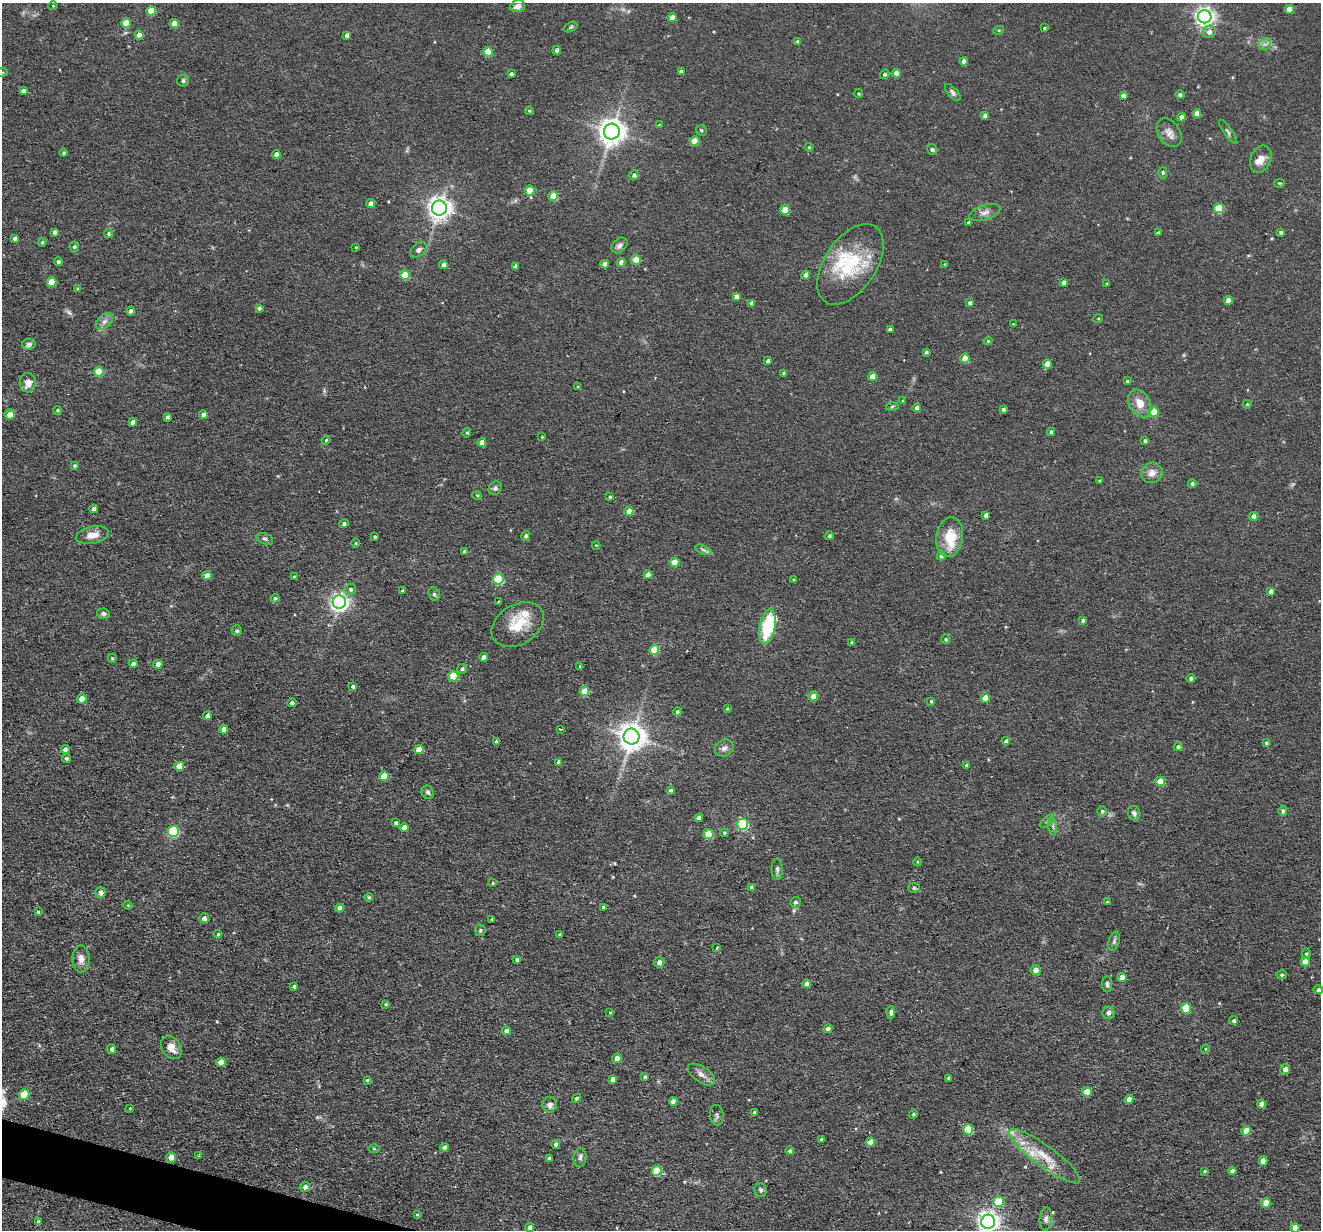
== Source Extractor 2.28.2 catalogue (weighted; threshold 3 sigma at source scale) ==
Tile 7 of 4 x 4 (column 3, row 2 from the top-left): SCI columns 2640-3958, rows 2584-3811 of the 5278 x 5295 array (HDU 1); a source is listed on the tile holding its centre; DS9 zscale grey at full resolution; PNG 1323 x 1232 px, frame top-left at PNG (2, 3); each listed source drawn as its Kron ellipse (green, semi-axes under 4 px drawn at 4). Shown black and unused: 1% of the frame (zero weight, under 2 of 3 exposures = <1% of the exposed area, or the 3 px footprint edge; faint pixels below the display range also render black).
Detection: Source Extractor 2.28.2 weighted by HDU 2 'WHT'; one run over the whole footprint, this tile lists its part. Background 0.0571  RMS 0.0069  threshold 0.031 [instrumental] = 3 sigma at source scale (4.5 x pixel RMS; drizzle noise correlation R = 1.50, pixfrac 1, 0.05/0.05 arcsec/px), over >= 5 px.
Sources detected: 311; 2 too faint to see at this stretch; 1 cosmic-ray / hot-pixel residue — neither listed nor drawn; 7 inside a brighter listed object's ellipse — not listed separately; the other 301 listed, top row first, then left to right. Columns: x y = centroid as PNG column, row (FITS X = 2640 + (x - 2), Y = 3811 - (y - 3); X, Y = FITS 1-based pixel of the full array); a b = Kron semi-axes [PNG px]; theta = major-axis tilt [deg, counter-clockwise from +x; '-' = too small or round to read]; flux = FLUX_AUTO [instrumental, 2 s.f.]
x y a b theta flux
53 6 5 3 - 0.51
518 6 8 5 16 4.2
1289 9 4 4 - 6.5
151 11 5 4 - 15
1205 17 7 6 - 340
672 18 4 4 - 6.2
126 23 5 4 - 14
174 24 4 4 - 8.8
571 27 7 4 28 1.1
1044 28 4 2 - 0.6
999 30 5 3 - 0.72
1209 32 6 6 - 3.6
139 35 4 4 - 5.8
347 35 4 4 - 2.6
797 42 4 4 - 1.9
1265 44 7 5 38 1.9
557 50 4 4 - 3
488 52 5 5 - 16
964 61 4 4 - 2.8
681 71 4 3 - 2
2 72 6 4 18 0.9
896 73 4 4 - 5
511 74 4 3 - 1.9
885 74 5 4 - 1.2
183 81 6 5 - 1.7
23 91 4 4 - 2.2
953 92 10 5 -49 2.2
859 94 4 4 - 0.92
1123 95 4 4 - 2.6
1180 95 4 4 - 1.5
529 111 4 4 - 0.76
1197 113 4 4 - 4.3
985 116 4 4 - 3.2
1181 117 4 4 - 3.5
659 125 3 3 - 0.51
701 130 5 5 - 1.2
612 132 8 8 - 760
1228 132 14 3 -55 1.6
1169 133 16 11 -57 5.2
695 141 5 4 - 12
809 147 4 4 - 0.73
932 150 6 4 -54 1.2
64 153 4 4 - 1.1
276 154 4 4 - 4
1261 159 14 10 67 6.2
1163 172 6 4 -87 1.1
634 175 5 5 - 1.7
1279 183 5 3 - 0.59
530 190 5 5 - 13
553 196 5 4 - 12
371 204 4 4 - 4.3
439 208 7 7 - 530
1219 208 5 5 - 24
785 210 5 4 - 14
985 212 16 7 18 4.3
968 222 4 4 - 1.1
55 232 4 4 - 2.3
1281 232 3 3 - 1.3
1158 233 3 3 - 1.2
108 234 4 4 - 1.2
15 238 4 4 - 1.9
42 242 4 3 - 0.84
619 246 9 6 46 2.4
74 247 5 4 - 1.4
356 247 3 3 - 0.57
419 250 9 6 43 2.4
636 260 5 5 - 17
58 261 4 4 - 1.5
621 262 4 4 - 4.2
604 264 4 4 - 3.7
850 264 45 26 56 47
945 264 3 3 - 0.48
444 265 4 4 - 2.8
515 266 4 3 - 1.7
405 275 5 5 - 18
806 275 4 4 - 3
52 282 5 5 - 13
1064 282 4 4 - 2.7
1107 284 3 3 - 1.2
78 289 4 3 - 1.1
736 297 4 4 - 3.3
1228 300 4 4 - 6
752 303 4 4 - 2.7
970 303 4 4 - 2
259 308 4 4 - 1.4
131 311 4 4 - 2.8
1098 319 5 3 - 0.56
104 321 10 6 44 3.1
1013 324 3 3 - 0.48
890 329 3 3 - 1.3
988 341 4 4 - 0.68
29 344 7 5 11 2
926 352 3 3 - 0.87
965 358 4 4 - 10
768 361 4 4 - 2.9
1047 364 5 4 - 7.8
99 372 5 5 - 18
784 373 4 3 - 1.6
872 377 4 4 - 7.3
1127 381 4 3 - 0.97
28 383 10 8 88 6.3
578 387 4 4 - 0.81
903 401 4 3 - 0.74
1140 403 15 10 -61 8.9
1247 404 4 4 - 0.71
892 406 6 4 4 0.99
917 408 4 4 - 2.3
1003 409 4 3 - 2
57 410 4 3 - 0.88
1154 412 5 4 - 14
10 414 5 5 - 6.2
203 414 4 4 - 2.4
167 417 4 4 - 1.6
133 422 4 4 - 4.8
1051 432 4 4 - 1.7
467 433 5 4 - 0.84
542 437 3 3 - 0.57
326 440 4 3 - 0.65
1145 441 4 3 - 1.3
482 442 4 4 - 6.3
74 465 3 3 - 0.9
1152 473 11 10 - 5.6
1100 480 3 2 - 0.93
1192 484 4 4 - 1.4
495 488 7 6 - 1.8
477 495 5 3 - 0.67
610 497 4 3 - 0.95
94 509 4 4 - 3.4
629 511 4 4 - 5
986 515 4 4 - 2.6
1253 516 5 4 - 2.6
344 524 4 4 - 1.7
93 535 17 8 10 7.2
526 536 5 4 - 1.7
829 536 4 4 - 1.1
375 537 3 3 - 1.1
950 537 20 13 80 19
265 539 9 5 -22 1.6
356 543 5 3 - 0.67
596 545 4 3 - 0.5
703 550 9 4 -22 1.8
464 551 4 4 - 1.2
941 556 4 4 - 2
675 562 5 4 - 10
207 575 4 4 - 6.4
648 575 4 4 - 5.4
294 577 3 3 - 2.2
498 579 5 5 - 40
793 580 3 3 - 0.68
351 589 5 5 - 1.8
402 591 3 3 - 0.71
1271 591 4 4 - 3
434 594 7 5 -63 1.4
275 598 4 4 - 1.2
339 602 6 6 - 310
498 602 3 2 - 0.55
103 614 6 5 - 1.8
1083 620 4 3 - 1.7
518 625 28 20 31 19
767 627 17 8 79 38
237 631 5 5 - 1.4
946 639 5 5 - 1
852 643 4 4 - 1.2
654 650 5 4 - 21
483 657 4 4 - 3.5
112 658 4 4 - 1
133 664 4 4 - 2.1
158 664 5 4 - 3.9
580 667 3 2 - 1.1
462 669 5 5 - 1.5
453 676 5 5 - 28
1191 678 4 4 - 1.6
353 687 4 3 - 1.7
584 691 5 5 - 12
813 696 5 4 - 7.8
985 698 4 4 - 10
82 699 5 4 - 9.1
931 701 4 4 - 0.79
292 703 5 4 - 1.7
727 708 3 3 - 0.69
677 712 4 4 - 1.3
207 715 4 4 - 2.2
224 729 4 4 - 3.7
560 729 3 2 - 0.61
631 737 8 8 - 850
497 741 4 3 - 1.6
1006 741 4 4 - 1.5
1266 743 3 3 - 1.2
1178 747 4 4 - 1.6
724 748 10 8 31 3.1
65 749 4 4 - 2.8
419 749 5 4 - 9.6
66 758 5 4 - 1.3
559 762 4 4 - 2.8
967 765 4 3 - 0.91
179 766 5 4 - 11
384 776 5 4 - 12
1160 781 5 4 - 13
671 790 4 3 - 1.2
428 792 7 6 - 1.7
1102 811 5 5 - 1.4
1283 811 5 4 - 1.8
1134 813 7 6 - 2
699 818 4 4 - 3.8
1047 821 8 3 45 1.2
396 823 3 3 - 1.6
742 824 5 5 - 60
1053 826 8 3 -85 1.3
404 828 4 4 - 5.9
173 831 5 5 - 64
724 833 4 3 - 0.9
708 834 5 5 - 23
917 862 4 3 - 0.63
777 869 11 5 89 2.1
493 883 3 3 - 0.84
752 887 4 4 - 2.6
914 888 6 5 - 1.2
101 892 5 5 - 3.1
369 897 4 4 - 1.1
795 902 5 5 - 1.6
1107 902 3 3 - 0.61
128 905 4 4 - 0.6
603 907 3 3 - 1.1
340 908 4 4 - 4.1
38 912 3 3 - 0.66
204 918 5 5 - 3.1
491 919 3 2 - 0.9
480 930 6 5 - 1.3
218 934 4 4 - 0.83
560 934 4 3 - 1.5
1114 941 10 5 72 1.8
717 948 4 3 - 0.85
1306 954 5 4 - 1.1
81 959 13 8 89 4.6
517 960 4 4 - 1.6
659 962 5 5 - 3.8
1305 962 4 4 - 8.1
1036 970 5 5 - 4.4
1282 975 5 4 - 1.3
1122 977 4 4 - 7.1
807 984 4 4 - 3.2
1107 984 8 5 -89 1.5
294 986 4 4 - 1.5
1318 990 5 4 - 1.6
386 1004 4 4 - 0.95
1186 1008 5 5 - 22
610 1012 3 2 - 0.5
891 1012 6 4 89 1.5
1108 1013 6 6 - 2.7
1234 1021 4 4 - 1.3
828 1029 4 4 - 3.9
506 1031 4 4 - 3.6
171 1048 12 9 -56 7.4
112 1049 5 4 - 1.9
1205 1049 5 3 - 0.63
617 1058 4 4 - 4.6
221 1062 5 4 - 7.2
1285 1069 5 5 - 3.5
701 1074 15 7 -34 4.4
645 1077 4 4 - 1.3
948 1078 3 3 - 1.1
612 1079 4 4 - 3.4
367 1080 3 3 - 0.95
1087 1092 5 4 - 15
24 1094 5 5 - 17
576 1098 4 4 - 1
1129 1099 4 4 - 5.3
673 1101 4 4 - 3.8
1262 1104 4 4 - 4.7
550 1105 8 7 - 3.2
130 1108 3 3 - 0.49
754 1113 4 3 - 1.3
913 1114 4 3 - 0.94
717 1115 10 7 -83 2
968 1129 5 5 - 27
1246 1131 5 4 - 7.8
821 1139 4 3 - 1.1
871 1142 4 4 - 8.6
556 1144 4 4 - 3
444 1147 4 4 - 2.7
374 1149 5 3 - 0.72
790 1151 4 4 - 1.5
199 1155 4 3 - 1.2
1044 1156 44 10 -36 19
171 1157 5 5 - 4.9
580 1157 9 6 84 2.3
549 1158 4 3 - 1.9
1263 1161 5 4 - 7.1
657 1171 5 5 - 23
1205 1171 3 3 - 0.79
1232 1171 4 4 - 2.4
305 1187 5 5 - 2.9
761 1190 7 6 - 1.6
999 1202 5 5 - 18
1266 1203 5 4 - 9
417 1214 4 3 - 0.8
1046 1219 12 6 85 2.6
39 1221 3 3 - 1.5
988 1222 7 7 - 440
530 1227 4 4 - 4.3
1295 1228 4 4 - 6.2
Isophote crosses this tile's border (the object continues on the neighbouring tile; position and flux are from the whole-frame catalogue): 3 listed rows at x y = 2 72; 988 1222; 1295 1228